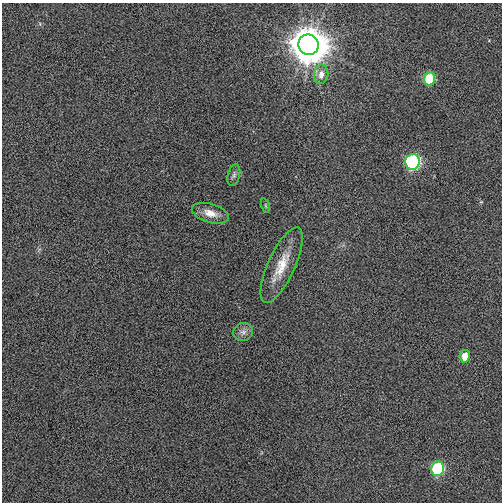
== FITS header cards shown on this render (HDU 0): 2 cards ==
NAXIS1  =                  500
NAXIS2  =                  500

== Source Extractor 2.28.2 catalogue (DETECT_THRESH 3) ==
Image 500 x 500 px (HDU 0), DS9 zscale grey, 1 PNG px = 1 image px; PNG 504 x 504 px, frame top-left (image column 1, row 500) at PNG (2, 3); each listed source drawn as its Kron ellipse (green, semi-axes under 4 px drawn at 4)
Background 0.00622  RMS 0.032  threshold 0.0946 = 3 sigma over >= 5 px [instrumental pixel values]
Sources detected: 11; all 11 listed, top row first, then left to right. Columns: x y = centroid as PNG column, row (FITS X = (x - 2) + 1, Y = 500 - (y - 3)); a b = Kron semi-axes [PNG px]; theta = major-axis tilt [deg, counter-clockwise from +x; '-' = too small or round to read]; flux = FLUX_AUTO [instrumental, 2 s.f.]
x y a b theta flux
308 45 10 10 - 7100
321 74 10 7 81 17
429 79 7 5 87 86
413 162 8 7 - 310
234 175 11 6 75 6.8
265 205 7 3 -71 2.4
210 213 19 9 -16 23
282 265 41 13 66 58
243 332 10 9 - 11
465 356 6 5 - 31
438 469 7 6 - 190